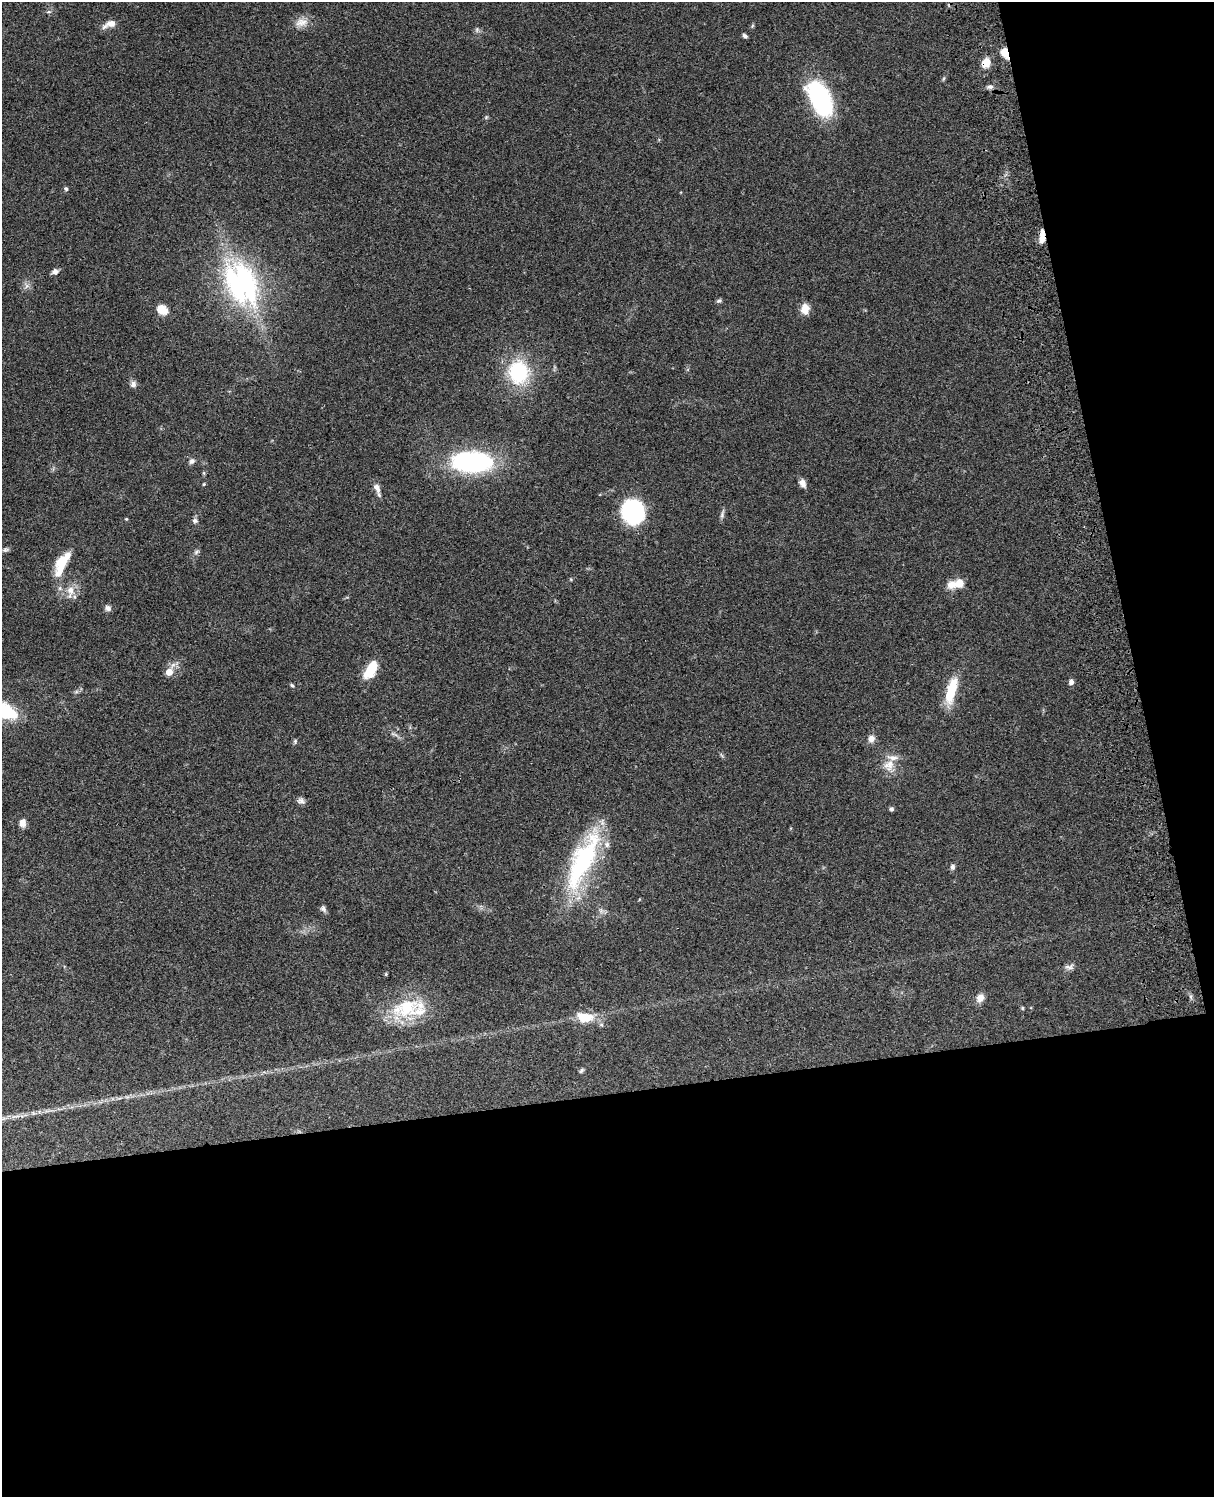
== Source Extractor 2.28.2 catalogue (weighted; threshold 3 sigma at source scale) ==
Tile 12 of 4 x 3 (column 4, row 3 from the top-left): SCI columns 3757-4968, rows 277-1771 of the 5087 x 4925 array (HDU 1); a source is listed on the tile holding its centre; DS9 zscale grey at full resolution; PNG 1216 x 1499 px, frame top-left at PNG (2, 2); no overlay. Shown black and unused: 33% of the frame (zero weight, under 3 of 4 exposures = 6% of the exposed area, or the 3 px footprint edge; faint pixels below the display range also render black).
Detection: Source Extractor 2.28.2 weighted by HDU 2 'WHT'; one run over the whole footprint, this tile lists its part. Background 0.0774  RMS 0.0059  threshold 0.0264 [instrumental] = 3 sigma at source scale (4.5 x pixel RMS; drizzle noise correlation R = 1.50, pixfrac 1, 0.05/0.05 arcsec/px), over >= 5 px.
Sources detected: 68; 1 inside a brighter object's white glare — not listed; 5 inside a brighter listed object's ellipse — not listed separately; the other 62 listed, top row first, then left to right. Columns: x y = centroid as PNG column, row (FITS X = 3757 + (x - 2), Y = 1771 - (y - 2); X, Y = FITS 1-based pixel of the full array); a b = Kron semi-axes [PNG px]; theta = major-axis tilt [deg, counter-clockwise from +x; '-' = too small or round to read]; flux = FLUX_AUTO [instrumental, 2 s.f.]
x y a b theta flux
49 12 7 3 0 0.89
301 22 18 11 14 5.7
110 24 17 7 21 4.9
752 26 6 4 71 0.72
477 29 7 5 90 1.2
745 36 6 4 -43 1.3
1005 53 13 8 -68 6.3
986 63 10 8 62 7.1
943 79 6 4 71 0.73
990 87 9 5 6 1.8
820 98 32 16 -63 88
486 117 5 5 - 0.74
66 189 6 5 - 0.92
1042 240 10 8 85 3.6
55 271 7 6 - 2.5
245 281 64 24 -67 89
26 286 7 4 71 1.5
719 301 7 5 45 1.1
805 309 11 8 87 6.9
162 310 12 8 -30 8.3
518 372 31 27 -86 37
133 384 8 8 - 2.3
192 461 8 6 46 1.8
472 462 43 21 -1 85
802 483 10 6 -71 3.4
204 484 4 3 - 0.61
377 488 16 7 -67 3.5
633 511 15 14 - 93
722 514 13 5 77 1.7
126 519 4 3 - 0.49
195 521 7 7 - 1.6
6 550 9 6 12 1.4
196 552 9 4 36 1.3
62 563 35 12 62 15
951 584 14 12 30 5.4
70 591 21 10 85 6.3
108 608 8 7 - 2
371 670 19 9 59 17
169 671 12 7 59 7
1071 682 7 6 - 1.8
292 685 6 4 -48 0.85
951 691 30 10 75 20
76 692 7 4 18 1.1
11 713 19 15 -32 14
394 734 13 4 -23 1.7
871 739 9 8 - 3.4
295 741 7 5 89 0.97
889 765 17 14 56 7.7
301 801 11 7 -26 2.1
891 809 5 4 - 1.2
22 823 9 7 90 3.9
583 861 79 24 65 76
952 867 7 6 - 1.6
323 909 8 6 -52 1.7
1069 967 13 7 6 2.4
386 974 5 4 - 0.58
980 998 12 9 61 4
407 1008 49 23 19 32
1022 1008 5 4 - 0.64
585 1017 24 13 -8 12
581 1070 8 4 46 1.1
33 1113 5 5 - 0.99
Overlapping masked pixels (flux is a lower limit): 3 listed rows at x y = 1005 53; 986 63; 1042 240